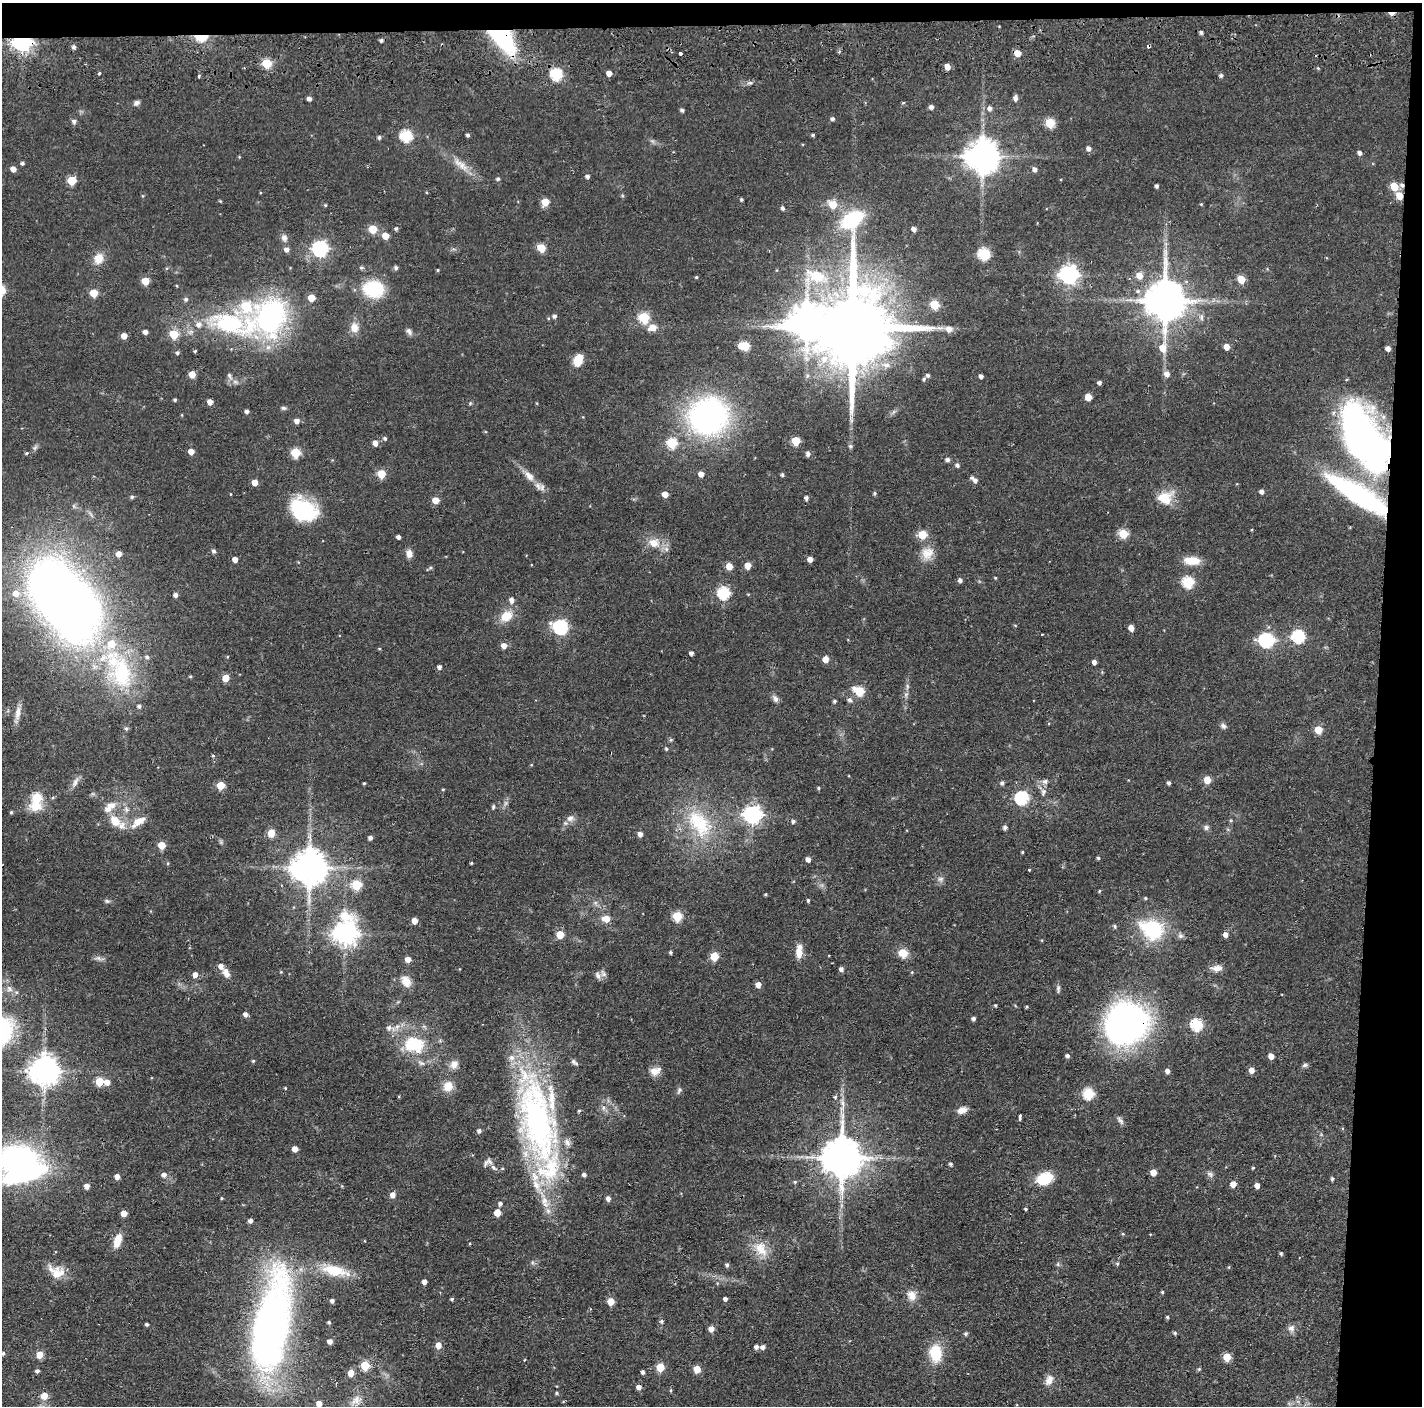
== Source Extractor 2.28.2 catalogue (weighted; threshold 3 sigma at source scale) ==
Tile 3 of 3 x 3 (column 3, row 1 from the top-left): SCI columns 2842-4261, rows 2900-4303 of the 4264 x 4394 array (HDU 1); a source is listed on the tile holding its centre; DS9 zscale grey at full resolution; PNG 1424 x 1408 px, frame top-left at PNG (2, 3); no overlay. Shown black and unused: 5% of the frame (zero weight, under 2 of 3 exposures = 3% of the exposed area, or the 3 px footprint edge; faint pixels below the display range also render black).
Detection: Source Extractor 2.28.2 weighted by HDU 2 'WHT'; one run over the whole footprint, this tile lists its part. Background 0.0456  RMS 0.0065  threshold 0.0294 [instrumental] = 3 sigma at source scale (4.5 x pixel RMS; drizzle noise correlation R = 1.50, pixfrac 1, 0.05/0.05 arcsec/px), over >= 5 px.
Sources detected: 398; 8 inside a brighter object's white glare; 4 cosmic-ray / hot-pixel residue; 1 long thin detection or spike segment (spike, bleed or trail) — not listed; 26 inside a brighter listed object's ellipse — not listed separately; the other 359 listed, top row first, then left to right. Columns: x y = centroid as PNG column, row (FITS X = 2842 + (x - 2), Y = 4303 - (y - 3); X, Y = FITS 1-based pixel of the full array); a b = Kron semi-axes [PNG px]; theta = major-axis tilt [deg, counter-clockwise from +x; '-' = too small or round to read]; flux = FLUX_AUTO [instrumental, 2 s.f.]
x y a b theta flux
1201 33 4 4 - 1.4
201 37 7 4 -3 39
503 39 30 14 -50 74
381 40 4 4 - 1.4
22 42 7 6 - 330
74 47 5 4 - 1.9
680 53 3 3 - 2.5
1017 53 5 5 - 8.3
267 63 5 5 - 30
947 67 5 4 - 5.8
609 73 5 4 - 4.6
99 74 3 3 - 2.2
556 74 6 6 - 58
1221 75 5 5 - 1.4
199 76 4 3 - 0.84
750 83 8 5 2 1.7
1015 98 7 5 -88 2.4
309 99 4 4 - 2.4
136 103 7 6 - 2.1
903 103 5 3 - 0.59
931 107 5 5 - 2.1
990 108 6 6 - 2.6
682 110 4 4 - 1.5
832 119 5 4 - 1.4
74 121 5 5 - 2.1
1050 123 5 5 - 31
467 135 4 3 - 1.2
813 135 4 3 - 0.96
406 136 6 6 - 61
379 137 5 5 - 1.3
1089 148 5 5 - 2.7
1360 153 5 4 - 2
982 156 10 9 - 1300
22 163 4 4 - 1.2
461 165 29 9 -38 9.2
13 169 5 4 - 4.6
1035 169 5 5 - 2.5
587 176 4 4 - 1.9
498 179 5 4 - 1.2
72 181 5 5 - 21
1402 185 6 5 - 1.8
1157 186 4 3 - 1.4
1394 186 6 5 - 16
1399 196 5 5 - 12
741 200 4 4 - 0.98
220 201 4 3 - 0.64
545 202 5 5 - 14
833 204 7 6 - 13
1201 204 4 4 - 0.57
325 205 4 4 - 0.69
783 208 5 4 - 1.5
396 228 5 4 - 1.3
373 229 5 5 - 20
914 229 4 4 - 3
385 236 5 5 - 9.2
284 238 10 8 -83 2.8
320 248 7 6 - 170
541 248 5 5 - 19
286 249 6 6 - 2.5
984 254 6 6 - 61
98 258 13 11 63 8.2
361 267 5 5 - 1.3
396 268 6 5 - 1.3
438 270 4 3 - 0.69
1068 275 7 7 - 310
1139 275 6 6 - 7.9
816 276 34 17 -23 29
696 277 4 4 - 0.67
1241 279 5 5 - 15
145 281 5 5 - 16
177 286 4 3 - 0.53
373 289 18 15 -9 37
94 293 5 5 - 15
311 298 5 5 - 13
1165 300 12 11 - 2300
934 305 5 5 - 24
271 316 32 25 59 150
554 316 5 4 - 1.8
644 317 6 5 - 42
1201 317 10 6 -89 2.3
230 323 75 33 -10 95
354 327 14 11 -88 5.9
652 327 7 6 - 8.8
852 328 32 16 89 11000
949 329 9 7 -9 4.9
409 331 10 6 -60 2.2
145 332 4 4 - 3
124 336 5 5 - 5.9
744 346 8 5 -1 28
1227 347 5 5 - 6.4
1162 348 10 8 78 8.6
1388 348 4 4 - 3.5
195 351 4 3 - 0.91
177 353 5 4 - 1.2
824 359 13 10 60 8.6
578 361 12 8 69 12
192 374 5 5 - 9.3
1167 374 7 6 - 3.4
928 375 5 4 - 1.4
229 376 11 5 -60 2.2
981 376 4 4 - 2.2
924 379 5 4 - 1
1099 382 4 3 - 1.7
1088 397 5 5 - 9.7
175 400 3 3 - 0.91
210 402 4 4 - 5.1
470 403 5 4 - 0.78
283 408 7 5 -2 1.2
247 411 5 4 - 1.8
182 415 4 3 - 0.48
708 416 37 34 22 170
297 421 5 5 - 3.2
1360 433 63 36 -75 210
385 438 5 5 - 1.3
796 441 5 5 - 21
375 443 5 5 - 4.1
672 443 6 5 - 40
850 446 6 5 - 1.2
191 451 5 5 - 5.6
26 453 5 4 - 0.96
296 453 5 5 - 30
808 454 5 5 - 2.2
947 460 5 5 - 1.9
957 465 5 5 - 1.6
381 474 5 5 - 20
701 474 5 4 - 4.6
782 475 4 4 - 1.3
529 476 16 9 -48 5.8
975 480 6 5 - 2.2
255 483 5 4 - 6.9
1262 491 4 4 - 2.5
875 493 4 4 - 1.1
231 494 3 2 - 0.42
665 494 5 4 - 6.4
1359 495 60 15 -32 140
132 497 5 5 - 1.3
806 498 4 4 - 1.9
1165 498 19 15 23 14
435 500 5 5 - 9.4
305 510 28 18 -35 50
1123 534 5 5 - 29
922 535 5 5 - 22
398 537 4 4 - 2.2
654 543 11 9 -12 7.8
666 549 7 6 - 2.1
213 551 5 5 - 1.5
409 553 9 7 -83 4.2
927 553 18 16 56 9.2
118 554 4 4 - 5.2
235 559 4 4 - 4.4
810 559 4 4 - 4.3
1192 561 18 9 -2 11
729 566 5 5 - 10
747 566 5 5 - 8.1
430 568 5 3 - 0.91
960 580 5 5 - 2
1188 582 6 6 - 55
16 593 8 8 - 6
724 593 6 6 - 68
175 595 4 4 - 2.5
62 598 53 31 -51 860
511 600 8 6 -87 2.8
506 616 16 12 35 11
1015 625 5 3 - 0.6
560 627 7 6 - 120
1131 628 5 5 - 4.8
1298 636 6 6 - 82
1266 640 7 6 - 130
504 646 5 5 - 4.9
379 648 5 3 - 0.55
691 653 4 4 - 2
825 659 5 5 - 7.1
1094 662 4 4 - 2.7
439 667 4 4 - 2
122 673 67 39 -63 81
190 676 4 4 - 0.7
226 678 5 5 - 12
907 686 8 4 -89 1.6
859 691 7 5 -29 32
775 699 10 7 -60 2.2
849 700 7 6 - 1.7
834 701 4 4 - 1.2
18 713 21 7 82 5.3
1223 726 8 6 -39 1.9
1318 730 5 5 - 16
671 740 6 4 -17 0.83
666 749 5 4 - 0.93
213 755 5 3 - 0.62
1207 780 5 5 - 11
1045 781 7 6 - 2
75 782 15 6 61 3.2
364 783 4 3 - 0.68
1002 783 5 5 - 1.4
1169 783 4 3 - 1.5
221 785 5 5 - 17
818 788 4 3 - 0.88
443 789 5 3 - 0.55
1043 792 8 7 - 2.3
37 798 6 5 - 36
1021 798 6 6 - 88
506 803 7 5 89 1.6
110 805 15 9 8 5.6
36 807 18 12 -1 9.9
493 807 7 4 80 1
126 809 10 7 -70 2.9
11 812 4 4 - 0.85
752 815 7 7 - 270
570 818 12 9 30 3.6
1231 820 5 4 - 0.71
115 821 17 12 -52 10
138 821 21 9 35 9
793 821 5 5 - 1.5
699 823 47 26 -52 47
1005 827 5 5 - 1.7
1206 827 7 6 - 1.8
271 833 5 5 - 16
640 834 5 4 - 3.3
370 838 4 4 - 2.2
162 845 5 5 - 13
1022 852 3 3 - 0.68
1098 858 4 4 - 0.98
808 859 5 4 - 3.3
471 863 3 3 - 0.81
309 867 10 10 - 1600
940 879 9 6 15 2.1
357 885 6 5 - 36
1099 891 4 4 - 0.75
766 894 4 3 - 0.71
808 900 4 3 - 1.1
107 901 9 5 -16 1.4
677 916 5 5 - 32
606 919 7 6 - 8.5
414 921 5 4 - 5.8
1115 926 6 5 - 1.1
1152 929 32 24 -24 42
345 933 10 8 82 590
560 935 5 5 - 13
1225 935 5 5 - 3.9
799 951 17 8 89 6.7
670 952 3 3 - 1
903 953 9 8 - 9.3
714 956 5 5 - 20
98 958 10 6 -20 2.2
408 959 5 5 - 4.7
1216 968 14 7 3 4.6
841 969 4 4 - 2.4
912 972 5 4 - 0.62
226 973 12 7 -66 4.2
195 975 5 4 - 4.2
598 975 12 6 -67 2.4
406 981 14 10 -59 6.6
758 985 5 4 - 5.7
9 989 10 7 -46 3.5
1058 989 11 5 -85 1.6
995 1005 4 3 - 0.77
1027 1006 4 3 - 0.74
245 1014 5 4 - 2.7
973 1019 4 4 - 1.9
1131 1023 30 25 72 200
1197 1025 6 6 - 64
389 1028 8 7 - 2.5
414 1043 23 16 7 27
1067 1056 5 4 - 1.6
1271 1056 5 5 - 4.9
253 1061 4 4 - 0.82
574 1062 10 5 -37 1.6
421 1063 10 5 -19 2.2
454 1064 11 9 58 3.8
1305 1065 7 5 17 1.5
44 1070 9 8 - 1000
1251 1070 5 5 - 5.5
654 1071 13 10 6 5.6
1167 1071 5 5 - 2.5
99 1081 5 5 - 20
107 1082 6 5 - 4.5
448 1086 13 12 - 6.4
285 1088 4 3 - 0.52
679 1090 9 6 70 1.6
1088 1094 6 6 - 51
835 1097 5 4 - 1
603 1108 8 4 -82 1.8
962 1110 12 8 19 4.5
579 1111 4 3 - 0.79
1020 1118 6 3 89 8.8
537 1121 107 37 -77 220
1120 1121 12 5 -50 2
479 1131 4 4 - 1.9
295 1149 5 4 - 5.9
842 1157 11 10 - 2300
18 1159 39 25 -3 170
489 1161 10 6 -59 2
951 1164 4 4 - 1.2
1253 1168 4 3 - 0.67
1153 1172 5 5 - 7.9
1210 1174 10 7 -29 2.1
164 1175 6 5 - 2.8
584 1175 4 4 - 1.8
117 1177 4 4 - 4.6
1044 1178 13 10 21 24
1332 1179 5 4 - 1.1
795 1182 5 4 - 0.83
1233 1184 5 5 - 6
1257 1185 5 4 - 3.9
87 1186 5 5 - 3.8
393 1195 6 5 - 3.8
222 1198 4 3 - 0.64
608 1198 5 5 - 2.6
500 1204 5 5 - 1.7
1026 1209 4 3 - 0.86
124 1213 5 4 - 6.5
497 1213 5 5 - 10
250 1221 5 4 - 2.5
1123 1234 4 3 - 0.64
117 1241 16 8 71 9.2
470 1243 3 2 - 0.5
761 1249 24 15 -56 12
1281 1253 5 4 - 0.92
1117 1264 5 5 - 0.84
727 1265 5 4 - 1.5
1229 1267 5 3 - 0.52
334 1270 29 13 -12 21
56 1274 26 14 -54 9.3
424 1282 4 4 - 3.4
1162 1292 4 3 - 0.8
912 1295 13 10 -62 6
452 1299 5 4 - 0.95
725 1299 4 4 - 1.9
332 1301 4 4 - 1.9
611 1301 5 5 - 9.6
1167 1317 4 3 - 0.8
661 1321 5 5 - 1.4
329 1322 4 3 - 0.95
146 1324 4 3 - 1
270 1327 74 26 77 400
1291 1328 10 10 - 3.1
711 1329 5 5 - 4.8
1175 1333 5 5 - 0.9
966 1334 5 5 - 1.2
330 1341 4 4 - 3.5
438 1345 5 5 - 6.2
756 1347 4 4 - 2.4
763 1347 5 5 - 2.6
3 1353 4 4 - 1.2
936 1353 20 14 -86 19
39 1355 5 5 - 10
1227 1357 5 5 - 18
365 1365 5 5 - 30
660 1367 5 5 - 21
697 1369 5 5 - 10
1199 1369 5 5 - 0.85
37 1371 4 4 - 1.5
643 1372 4 4 - 1.6
351 1373 5 5 - 8.5
1049 1380 15 9 66 5.1
639 1387 5 4 - 3.4
557 1393 4 4 - 1
44 1396 5 5 - 10
357 1400 16 12 32 6.5
319 1403 5 4 - 5.8
Overlapping masked pixels (flux is a lower limit): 9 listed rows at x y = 201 37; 503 39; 22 42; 1402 185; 1399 196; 230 323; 1359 495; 309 867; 1131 1023
Isophote crosses this tile's border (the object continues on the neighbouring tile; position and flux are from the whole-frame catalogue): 2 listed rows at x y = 18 1159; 319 1403